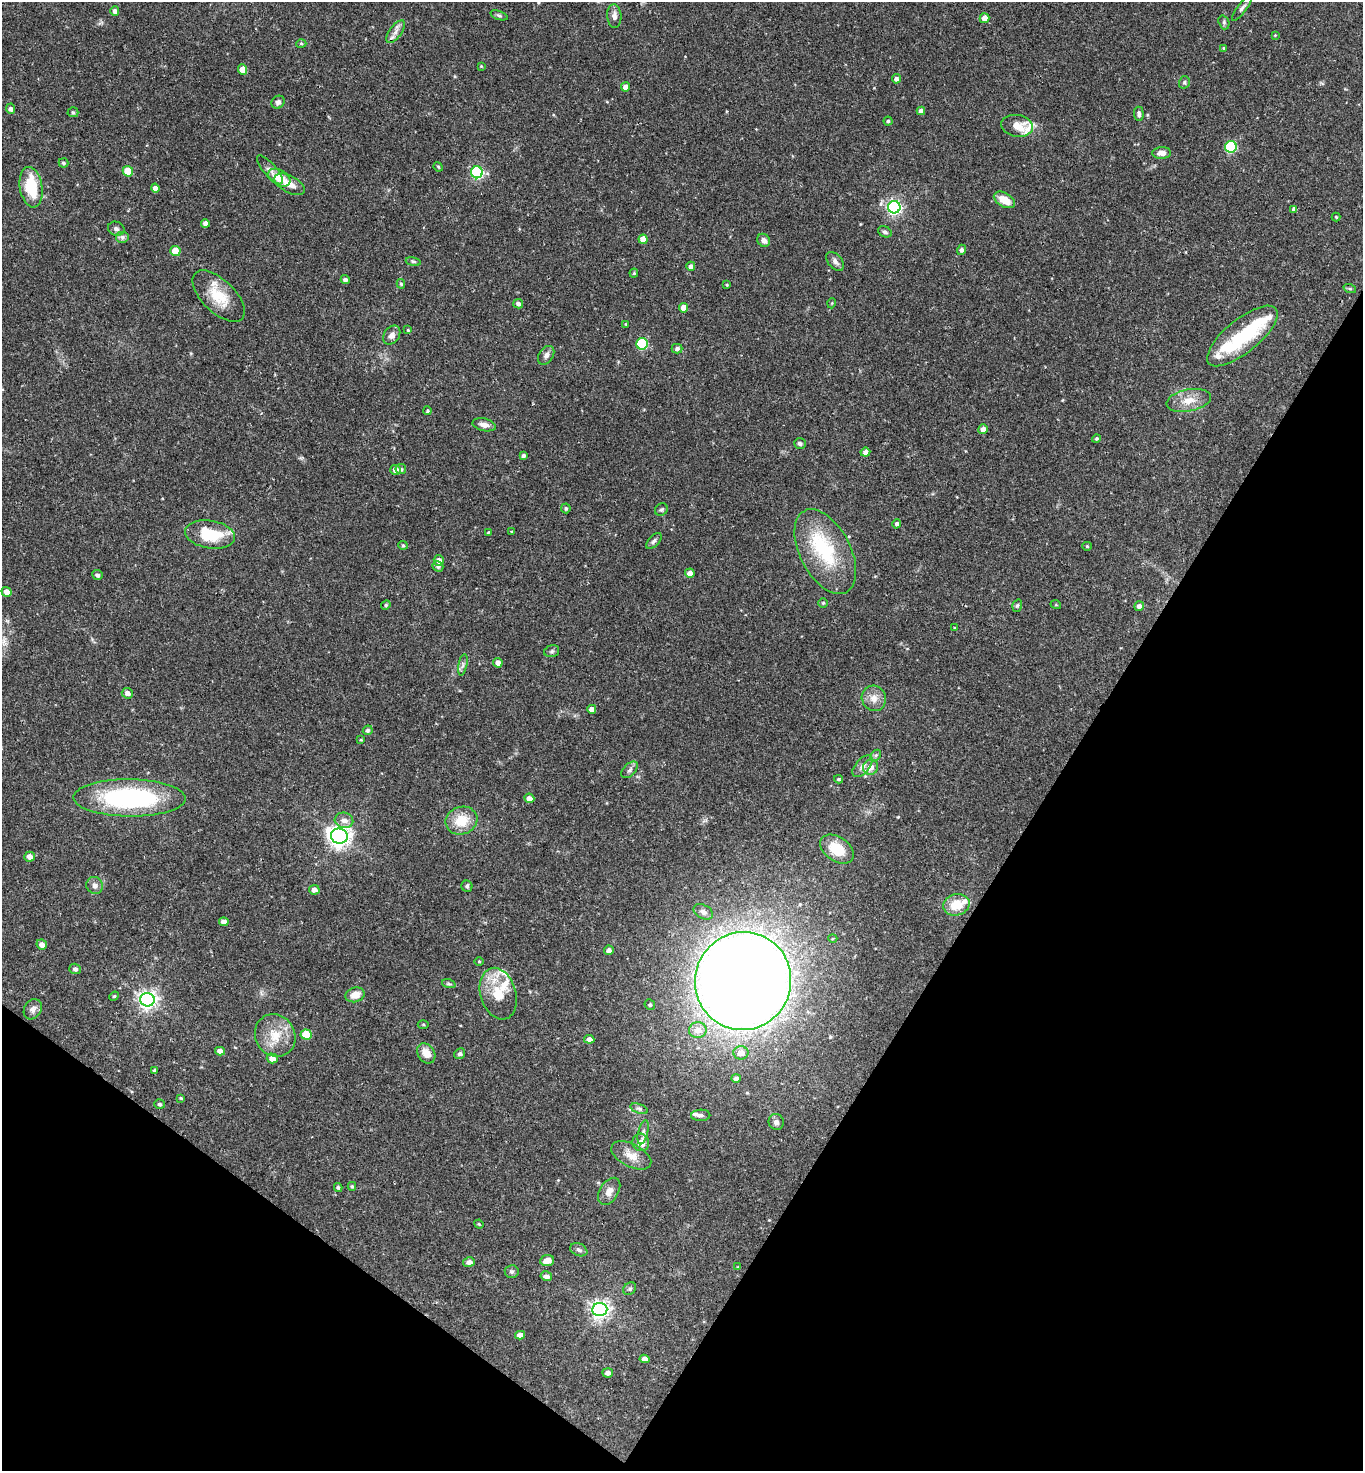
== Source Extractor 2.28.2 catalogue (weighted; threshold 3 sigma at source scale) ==
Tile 15 of 4 x 4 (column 3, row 4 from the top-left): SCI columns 2875-4235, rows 3-1471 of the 5888 x 5882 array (HDU 1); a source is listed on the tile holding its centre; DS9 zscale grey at full resolution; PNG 1365 x 1473 px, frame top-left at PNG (2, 2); each listed source drawn as its Kron ellipse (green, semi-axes under 4 px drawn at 4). Shown black and unused: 29% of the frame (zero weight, under 2 of 3 exposures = <1% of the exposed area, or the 3 px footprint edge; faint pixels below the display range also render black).
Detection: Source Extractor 2.28.2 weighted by HDU 2 'WHT'; one run over the whole footprint, this tile lists its part. Background 0.0752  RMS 0.005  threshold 0.0223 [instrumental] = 3 sigma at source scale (4.5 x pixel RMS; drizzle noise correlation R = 1.50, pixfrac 1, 0.05/0.05 arcsec/px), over >= 5 px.
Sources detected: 178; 2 inside a brighter object's white glare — neither listed nor drawn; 7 inside a brighter listed object's ellipse — not listed separately; the other 169 listed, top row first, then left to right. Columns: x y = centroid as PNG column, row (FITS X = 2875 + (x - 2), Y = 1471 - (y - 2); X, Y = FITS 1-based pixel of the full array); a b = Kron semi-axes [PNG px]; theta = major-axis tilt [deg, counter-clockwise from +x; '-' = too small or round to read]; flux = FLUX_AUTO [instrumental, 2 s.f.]
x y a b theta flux
1242 8 16 4 53 1.4
115 11 4 4 - 1.6
499 15 9 4 -18 0.94
614 16 12 7 -87 2.3
984 18 5 5 - 4.1
1224 22 7 5 -71 0.93
396 32 13 6 54 2.9
1275 35 3 3 - 0.38
301 43 5 3 - 0.47
1223 48 4 3 - 0.6
481 66 4 3 - 0.39
243 70 5 4 - 4.6
896 79 4 4 - 1.6
1184 82 6 5 - 1
625 87 4 4 - 2.8
278 102 7 6 - 1.8
10 109 5 4 - 1.4
921 111 4 4 - 2.3
73 112 5 5 - 0.61
1139 114 7 5 -86 1.3
888 121 4 4 - 0.63
1017 126 16 11 -9 6.9
1231 147 6 5 - 48
1162 153 9 6 1 2.8
63 163 5 4 - 0.93
438 167 5 4 - 0.57
270 170 18 6 -49 2.7
128 171 5 5 - 12
477 172 6 6 - 66
279 178 12 7 -31 8
290 184 16 8 -28 4.2
31 187 20 11 -80 19
155 188 4 4 - 2.1
1004 200 12 7 -30 7.3
894 207 6 6 - 120
1294 209 4 4 - 1.7
1336 217 4 4 - 0.44
205 223 4 4 - 2.2
116 229 8 7 - 1.5
885 232 7 5 -26 1
122 237 7 6 - 1.4
643 239 4 4 - 4.8
764 240 7 6 - 2.3
962 250 5 4 - 1.3
175 251 5 5 - 9.8
835 261 11 7 -50 2
413 262 8 4 -9 0.73
691 266 4 4 - 1.8
634 273 4 4 - 0.53
345 280 4 4 - 1.5
401 284 5 4 - 0.76
727 285 3 3 - 0.5
1350 289 6 4 -19 0.66
219 296 33 16 -44 14
832 303 5 3 - 0.43
518 304 5 4 - 1.4
684 308 5 4 - 4.4
626 324 3 3 - 0.42
408 330 4 4 - 0.41
392 335 10 7 54 2.6
1242 336 43 16 39 31
642 344 6 5 - 39
677 349 5 5 - 1.3
546 355 10 7 58 1.9
1189 400 22 11 11 6.8
427 411 4 3 - 0.56
484 425 12 6 -13 2.5
983 429 5 4 - 2.8
1096 439 4 4 - 0.72
800 443 6 5 - 1.1
865 452 5 4 - 2.3
523 456 3 3 - 1.1
401 469 5 5 - 1
395 470 5 5 - 2.7
566 508 5 4 - 0.84
661 510 7 5 40 0.9
897 524 5 4 - 1.3
511 531 3 2 - 0.43
488 532 4 3 - 0.38
210 534 25 14 -9 19
654 541 10 5 47 1.4
403 545 5 4 - 0.62
1087 546 5 4 - 0.53
825 552 46 25 -63 33
439 560 5 5 - 3
438 566 5 5 - 1.4
690 573 5 4 - 2.7
97 575 5 4 - 1.3
7 592 5 4 - 3.4
823 603 4 4 - 0.7
386 605 5 4 - 0.6
1056 605 5 3 - 0.44
1017 606 6 4 71 0.81
1139 606 5 4 - 1.9
955 628 4 3 - 0.38
552 651 7 5 16 1
498 663 5 4 - 2.7
463 665 11 3 79 1.1
127 693 5 5 - 2.1
874 698 13 12 - 4.4
592 709 4 4 - 3
368 730 5 4 - 0.74
361 740 4 2 - 0.42
876 755 6 4 46 0.85
862 766 13 7 49 2.6
870 767 8 7 - 3.7
630 770 10 6 46 1.5
838 779 4 3 - 0.68
129 798 56 18 -1 78
529 798 5 4 - 3.1
344 820 9 7 -13 3.1
461 821 16 13 19 11
339 836 8 7 - 290
837 849 18 12 -35 14
30 857 5 5 - 3.2
95 885 8 8 - 2.3
467 886 5 5 - 0.88
314 890 5 5 - 2.2
956 905 13 10 14 10
703 912 10 7 -28 2.3
224 922 5 4 - 2.5
833 939 4 3 - 0.48
42 944 5 5 - 2.8
609 950 5 4 - 2.1
479 962 4 3 - 0.43
75 969 5 5 - 1.3
743 981 49 48 - 1200
449 984 7 4 -18 0.83
498 994 26 17 -73 12
355 995 10 7 16 4.5
114 996 5 4 - 0.54
147 1000 7 6 - 240
650 1005 5 5 - 0.85
33 1009 11 8 60 2.2
423 1025 5 3 - 0.53
698 1030 9 8 - 4.8
275 1035 22 19 -59 11
306 1035 6 5 - 15
589 1039 5 4 - 2.5
220 1051 5 4 - 3
426 1053 11 8 -56 5.1
741 1053 7 6 - 4.3
460 1054 5 5 - 1
272 1058 5 5 - 3.4
154 1070 4 4 - 0.76
736 1078 5 4 - 1.8
181 1098 4 3 - 0.54
160 1104 5 5 - 0.8
639 1109 9 4 -18 1.2
701 1115 9 5 2 1.4
776 1122 8 7 - 1.8
643 1132 12 5 76 1.6
641 1142 9 8 - 4.5
631 1155 22 11 -27 6
352 1186 4 4 - 0.71
338 1187 4 4 - 0.79
609 1191 15 9 58 3.7
479 1224 5 4 - 0.49
579 1250 9 6 -22 1.4
547 1261 7 5 8 4.1
469 1262 6 5 - 1.6
738 1267 3 3 - 0.47
512 1272 7 6 - 1.2
546 1276 6 4 -11 1.9
630 1289 7 5 45 1.1
600 1309 7 6 - 230
520 1335 5 4 - 3
645 1359 5 4 - 2.6
608 1373 5 4 - 2.1